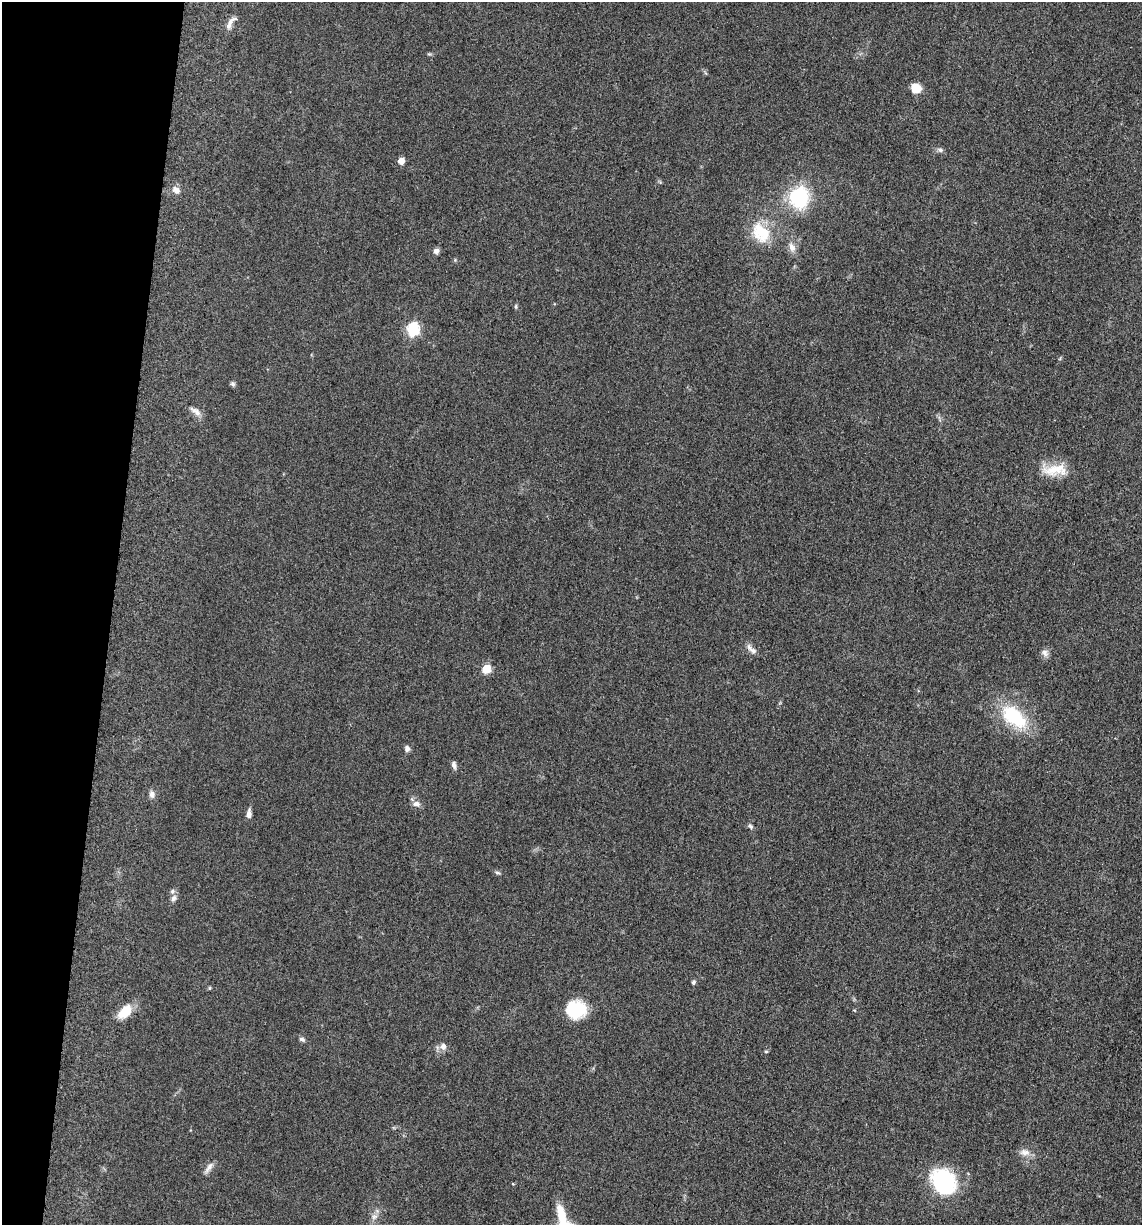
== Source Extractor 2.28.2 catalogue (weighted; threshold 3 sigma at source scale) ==
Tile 9 of 4 x 4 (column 1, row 3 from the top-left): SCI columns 246-1385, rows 1244-2466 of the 4983 x 4926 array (HDU 1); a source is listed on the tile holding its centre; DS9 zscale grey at full resolution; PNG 1144 x 1227 px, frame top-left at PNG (2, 2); no overlay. Shown black and unused: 10% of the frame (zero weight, under 3 of 5 exposures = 4% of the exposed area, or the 3 px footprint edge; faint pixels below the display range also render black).
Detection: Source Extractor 2.28.2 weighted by HDU 2 'WHT'; one run over the whole footprint, this tile lists its part. Background 0.0565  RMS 0.0058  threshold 0.026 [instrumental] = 3 sigma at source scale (4.5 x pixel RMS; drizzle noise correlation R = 1.50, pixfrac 1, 0.05/0.05 arcsec/px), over >= 5 px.
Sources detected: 40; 2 inside a brighter listed object's ellipse — not listed separately; the other 38 listed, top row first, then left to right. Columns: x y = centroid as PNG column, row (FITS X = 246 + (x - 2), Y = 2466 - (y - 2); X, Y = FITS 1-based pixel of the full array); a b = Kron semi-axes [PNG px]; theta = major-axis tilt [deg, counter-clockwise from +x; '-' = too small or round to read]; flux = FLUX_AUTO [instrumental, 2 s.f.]
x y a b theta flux
230 21 18 7 37 3.3
916 88 11 10 - 7.5
940 150 9 5 -22 1.4
401 161 5 4 - 7.7
176 190 12 8 -44 3.3
799 197 15 13 -89 57
761 232 29 20 -55 20
792 247 13 9 -67 3.9
436 251 7 6 - 2.1
516 306 7 4 89 0.73
413 329 6 6 - 70
233 384 7 6 - 1.2
196 411 18 7 -35 3.5
1054 469 31 16 3 14
753 651 11 8 -29 2.9
1045 653 10 8 -56 2.5
486 669 5 5 - 25
1014 717 41 22 -40 34
407 749 8 6 -83 2
454 765 10 5 -77 2
152 794 10 8 -85 2.3
416 804 10 7 -3 2.9
249 814 10 6 81 2.9
750 826 7 5 -35 1.2
497 873 8 5 -34 1.1
174 898 9 7 64 2.1
693 982 6 5 - 1.1
576 1009 21 19 -1 23
854 1010 5 3 - 0.45
125 1012 16 10 46 14
302 1039 8 5 -25 1.3
443 1046 9 8 - 3.4
766 1051 6 4 0 0.6
1025 1152 15 9 -9 4.3
209 1168 18 6 55 3
943 1181 30 25 -51 48
561 1214 25 10 -73 12
374 1217 10 7 37 2.7